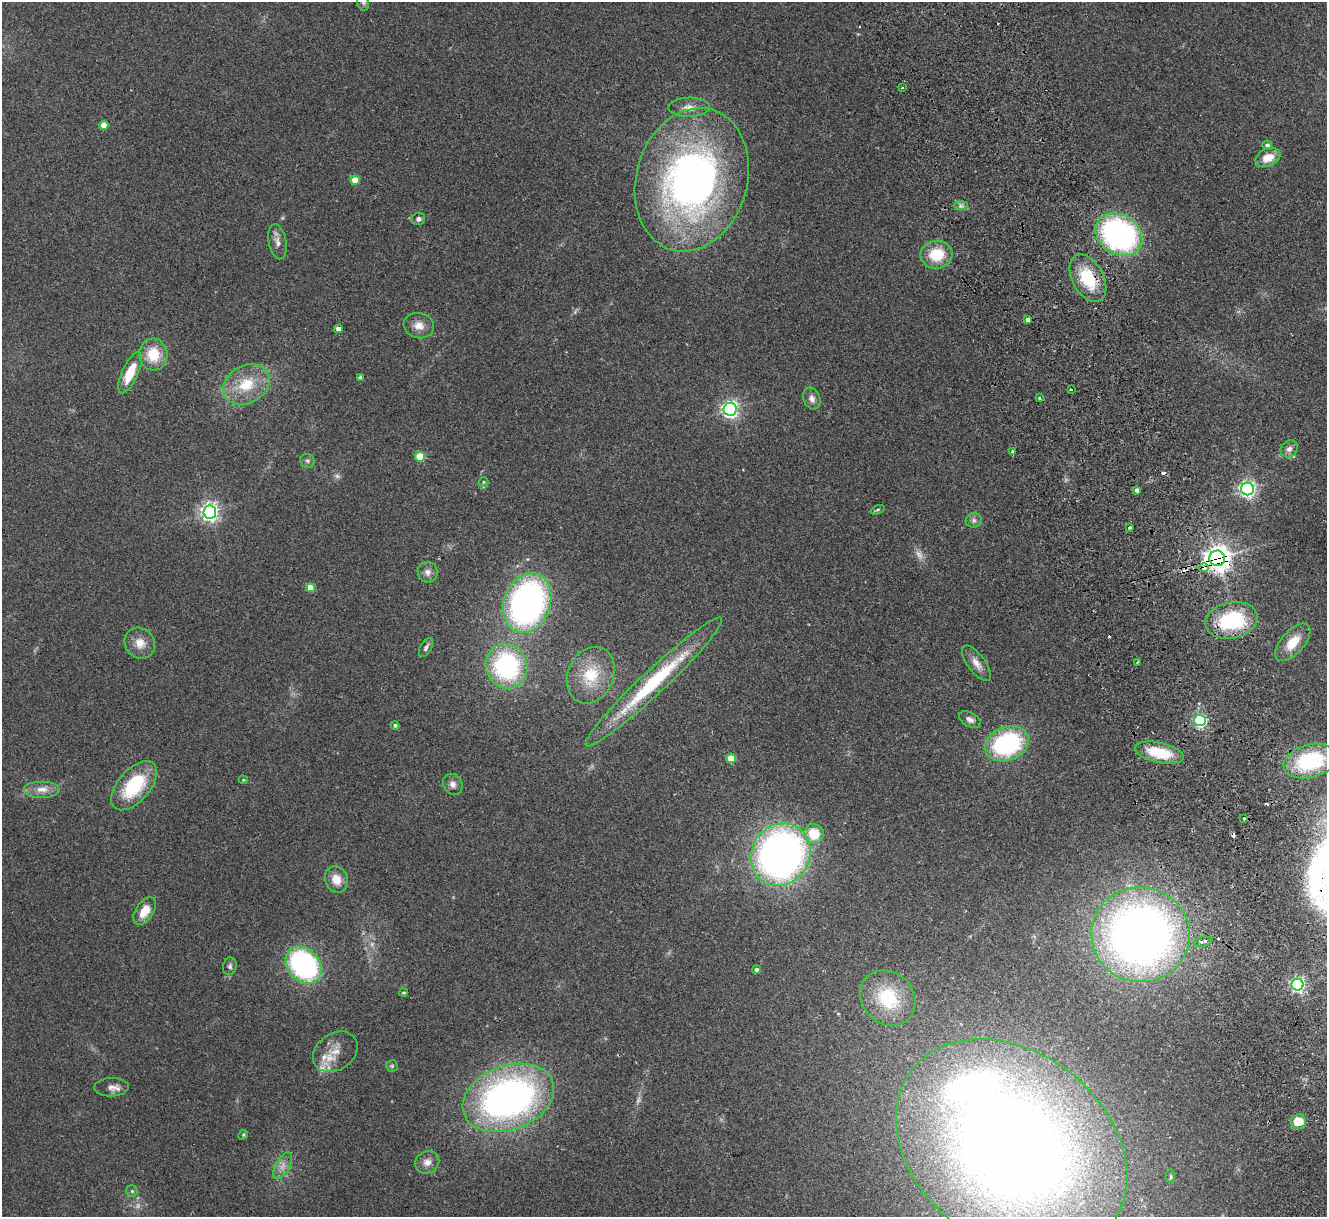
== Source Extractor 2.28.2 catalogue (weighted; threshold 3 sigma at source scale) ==
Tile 6 of 4 x 4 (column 2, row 2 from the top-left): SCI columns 1381-2705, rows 2600-3814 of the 5411 x 5322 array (HDU 1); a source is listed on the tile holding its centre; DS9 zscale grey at full resolution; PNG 1329 x 1219 px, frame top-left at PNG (2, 2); each listed source drawn as its Kron ellipse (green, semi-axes under 4 px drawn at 4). Shown black and unused: <1% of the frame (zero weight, under 2 of 3 exposures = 3% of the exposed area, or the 3 px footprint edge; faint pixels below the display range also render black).
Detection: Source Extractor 2.28.2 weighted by HDU 2 'WHT'; one run over the whole footprint, this tile lists its part. Background 0.072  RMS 0.0085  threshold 0.0381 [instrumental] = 3 sigma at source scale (4.5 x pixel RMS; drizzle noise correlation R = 1.50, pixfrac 1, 0.05/0.05 arcsec/px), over >= 5 px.
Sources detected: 100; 4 too faint to see at this stretch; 8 cosmic-ray / hot-pixel residue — neither listed nor drawn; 3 inside a brighter listed object's ellipse — not listed separately; the other 85 listed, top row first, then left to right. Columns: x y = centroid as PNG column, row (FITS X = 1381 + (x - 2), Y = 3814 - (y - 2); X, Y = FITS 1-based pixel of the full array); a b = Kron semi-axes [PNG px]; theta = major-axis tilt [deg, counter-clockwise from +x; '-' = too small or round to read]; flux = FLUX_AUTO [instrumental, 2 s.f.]
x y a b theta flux
363 2 9 5 -79 2.1
902 88 3 2 - 0.96
689 107 20 9 1 8
104 125 4 4 - 14
1267 145 5 4 - 2.8
1268 157 13 9 24 14
355 180 5 4 - 17
692 180 73 55 74 410
961 206 7 4 0 2.3
418 219 7 6 - 2.5
1119 234 25 19 -34 230
277 242 18 8 -79 5.6
936 255 16 14 6 27
1088 278 26 15 -62 39
1028 320 3 3 - 87
419 326 15 12 -15 9
338 329 4 4 - 6.3
153 355 16 14 -85 23
130 373 22 8 66 24
360 377 3 3 - 1.7
246 385 24 18 29 29
1071 389 3 3 - 4.1
1039 398 3 3 - 3.1
812 399 11 8 -69 4.7
730 409 6 6 - 320
1289 449 9 7 43 4.2
1013 452 4 3 - 5
420 457 5 5 - 32
307 461 7 6 - 2.1
484 482 5 4 - 1
1247 489 6 6 - 290
1137 490 4 3 - 6
877 510 7 3 20 1.1
210 512 6 6 - 370
974 520 8 7 - 3.1
1129 527 3 3 - 3.4
1217 558 8 7 - 940
1204 568 4 4 - 8
428 572 10 10 - 4.7
310 588 4 4 - 14
527 603 30 23 70 310
1232 620 26 18 12 68
1293 642 23 11 48 17
140 643 16 14 -51 11
426 647 10 5 60 2.5
1137 662 3 2 - 0.96
976 663 21 9 -53 7.6
507 666 22 20 -72 120
591 675 29 23 66 32
654 682 93 12 43 84
970 719 11 7 -29 3.9
1200 720 6 5 - 150
395 725 4 4 - 1.7
1007 744 22 17 22 110
1159 753 25 10 -12 32
731 758 5 4 - 22
1310 761 27 16 15 85
243 780 4 4 - 0.9
453 784 11 9 -57 4.6
134 786 29 16 49 52
42 789 18 8 0 8.2
1244 819 3 3 - 1.4
814 834 10 9 - 23
781 855 32 29 57 470
336 879 13 11 -66 11
145 911 15 9 56 14
1140 935 49 47 -7 640
1203 942 10 4 12 4.1
304 965 20 16 -49 170
230 966 9 7 76 2.5
756 970 4 4 - 2.4
1298 985 6 6 - 230
403 993 4 4 - 1.2
888 998 30 25 -47 55
335 1052 24 18 35 15
392 1066 6 6 - 1.4
111 1087 17 9 2 5.8
508 1098 47 32 21 360
1298 1121 7 7 - 17
243 1135 5 4 - 0.97
1012 1147 127 95 -38 1300
427 1162 12 11 - 6.7
283 1166 15 7 60 6
1171 1177 7 4 -85 1.4
132 1191 5 5 - 1.5
Overlapping masked pixels (flux is a lower limit): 7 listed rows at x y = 1119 234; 1088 278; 1217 558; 1204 568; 1232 620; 1298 1121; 1012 1147
Isophote crosses this tile's border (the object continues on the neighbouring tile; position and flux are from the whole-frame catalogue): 2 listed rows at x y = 363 2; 1310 761